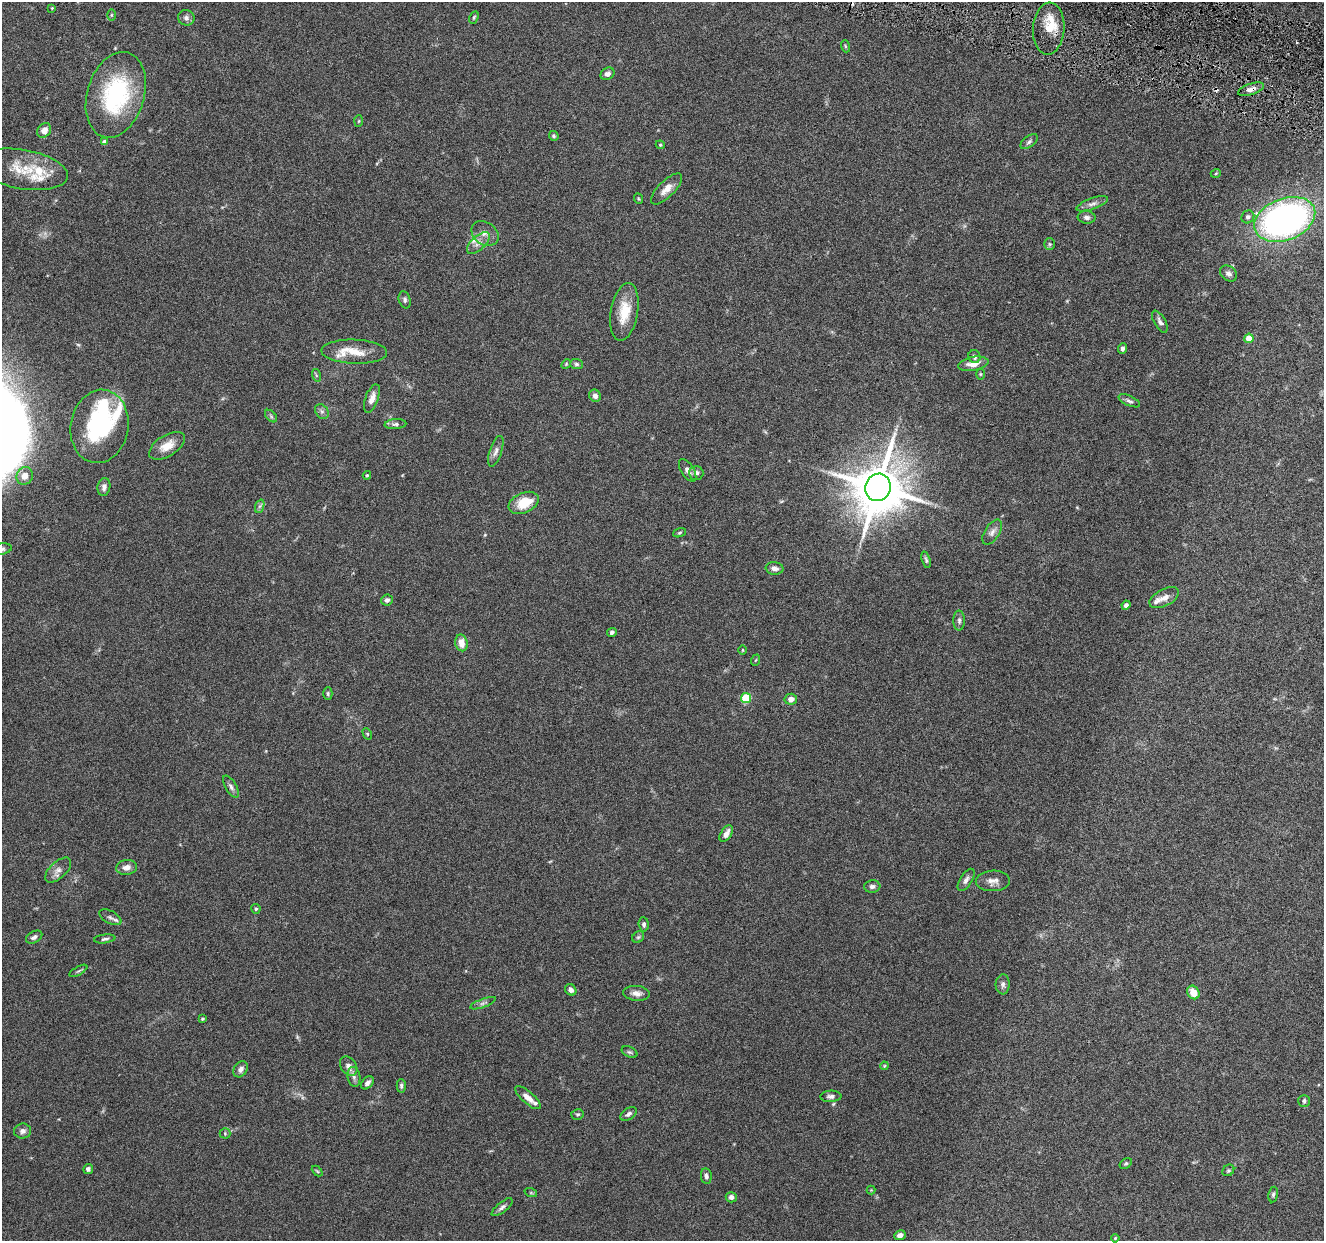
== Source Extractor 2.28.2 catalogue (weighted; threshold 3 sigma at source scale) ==
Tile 10 of 4 x 4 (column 2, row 3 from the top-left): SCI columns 1330-2651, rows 1501-2739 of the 5302 x 5350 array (HDU 1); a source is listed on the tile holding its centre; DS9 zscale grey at full resolution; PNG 1326 x 1243 px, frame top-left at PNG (2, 2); each listed source drawn as its Kron ellipse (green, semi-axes under 4 px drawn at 4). Shown black and unused: <1% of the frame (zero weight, under 4 of 8 exposures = <1% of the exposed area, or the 3 px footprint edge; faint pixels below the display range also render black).
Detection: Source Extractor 2.28.2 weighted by HDU 2 'WHT'; one run over the whole footprint, this tile lists its part. Background 0.0882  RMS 0.0047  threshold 0.0192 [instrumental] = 3 sigma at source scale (4.09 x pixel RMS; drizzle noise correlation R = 1.36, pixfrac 0.8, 0.05/0.05 arcsec/px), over >= 5 px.
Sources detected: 128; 1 inside a brighter object's white glare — neither listed nor drawn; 8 inside a brighter listed object's ellipse — not listed separately; the other 119 listed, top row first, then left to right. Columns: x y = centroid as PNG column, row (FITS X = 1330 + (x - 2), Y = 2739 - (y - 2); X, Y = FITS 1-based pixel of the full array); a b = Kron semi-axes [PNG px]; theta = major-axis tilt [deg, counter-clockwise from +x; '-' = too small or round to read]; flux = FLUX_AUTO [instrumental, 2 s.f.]
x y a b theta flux
52 8 3 3 - 0.31
111 15 5 3 - 0.48
474 17 6 3 63 0.57
186 18 8 7 - 1.5
1049 29 26 15 86 8.5
845 46 6 3 -71 0.53
607 74 7 6 - 1.7
1251 89 13 5 18 2.5
116 95 44 28 73 44
359 121 6 4 88 0.51
44 130 8 6 49 2.6
554 136 5 4 - 0.66
105 142 4 4 - 2
1029 142 10 5 38 1.1
660 145 4 4 - 0.5
23 169 45 19 -10 13
1216 173 5 3 - 0.4
666 189 20 8 45 4
639 199 5 3 - 0.41
1092 204 17 5 19 2
1087 217 9 6 -2 1.4
1248 217 7 6 - 1.3
1285 219 32 20 21 160
485 233 15 11 -35 3.2
478 243 14 7 43 2.6
1050 244 6 5 - 0.61
1229 273 9 7 -37 1.6
405 300 9 6 -74 1.1
624 312 29 13 80 10
1160 322 12 5 -60 1.6
1249 338 5 4 - 6.7
1122 349 5 4 - 1.2
354 352 33 12 -2 9
974 357 6 6 - 1.3
566 364 5 4 - 0.46
576 364 6 5 - 0.92
973 364 15 7 11 4
980 374 5 3 - 0.43
316 375 6 4 -73 0.59
595 396 6 5 - 2.1
372 398 15 6 70 3
1129 401 11 5 -23 1.1
322 411 8 6 -53 1.1
271 416 7 4 -46 0.71
395 424 11 5 5 1.2
99 426 37 29 80 43
167 446 20 10 31 5.8
496 451 16 6 71 2
688 470 13 6 -57 1.7
696 473 7 7 - 1.7
367 475 4 4 - 0.46
25 476 9 8 - 3.5
104 487 9 6 80 1.6
878 487 14 12 71 2400
524 503 16 10 23 9.8
260 506 7 4 70 0.94
992 532 14 7 57 2.1
680 533 6 4 20 0.61
2 549 10 5 9 1.1
926 560 8 4 -73 0.79
775 568 9 6 -9 1.9
1164 598 16 8 27 2.8
387 600 6 5 - 1.2
1126 605 4 4 - 1.5
959 621 10 5 -90 1.2
612 632 5 4 - 0.96
461 643 8 6 -78 4.2
743 650 5 3 - 0.36
756 660 6 3 69 0.43
328 694 6 4 -90 0.62
746 698 5 5 - 23
791 699 6 5 - 2.7
367 734 6 4 -61 0.49
231 787 12 5 -59 1.4
726 834 9 5 56 2.4
127 867 10 7 10 2.6
58 870 16 8 43 2.6
966 880 12 6 58 1.7
993 881 17 10 3 3.1
872 886 8 6 5 1.2
256 909 5 4 - 0.65
110 917 12 6 -29 1.5
644 924 7 5 -85 1
34 937 9 5 29 1.3
638 937 6 5 - 0.72
105 939 11 4 7 1
78 971 10 3 29 0.67
1003 984 10 7 87 1.4
571 990 6 5 - 1.5
1193 992 7 6 - 5.1
636 993 13 7 -6 2.4
483 1003 14 4 20 1.2
202 1019 3 3 - 0.51
629 1052 8 5 -25 0.8
349 1066 10 7 -54 2.5
884 1066 4 3 - 0.41
241 1069 8 6 54 1.8
354 1077 10 6 -80 1.6
367 1083 7 5 45 1.6
401 1086 7 4 90 0.81
831 1096 10 5 3 1.5
528 1098 16 6 -41 3.2
1304 1101 6 6 - 0.99
577 1114 6 5 - 0.7
628 1114 9 5 32 1.4
23 1131 8 7 - 1.7
225 1133 5 5 - 0.61
1126 1163 6 4 34 0.64
88 1169 5 5 - 1.3
1228 1170 6 5 - 0.64
317 1171 6 3 -44 0.47
706 1176 8 5 -82 1.2
871 1190 4 4 - 0.38
531 1193 6 4 -18 0.58
1273 1194 8 4 81 0.84
731 1197 5 5 - 1.5
502 1207 13 5 39 1.3
900 1235 6 5 - 2.6
1115 1238 4 3 - 0.37
Overlapping masked pixels (flux is a lower limit): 1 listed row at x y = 1251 89
Isophote crosses this tile's border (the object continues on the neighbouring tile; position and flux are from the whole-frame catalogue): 1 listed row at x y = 2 549